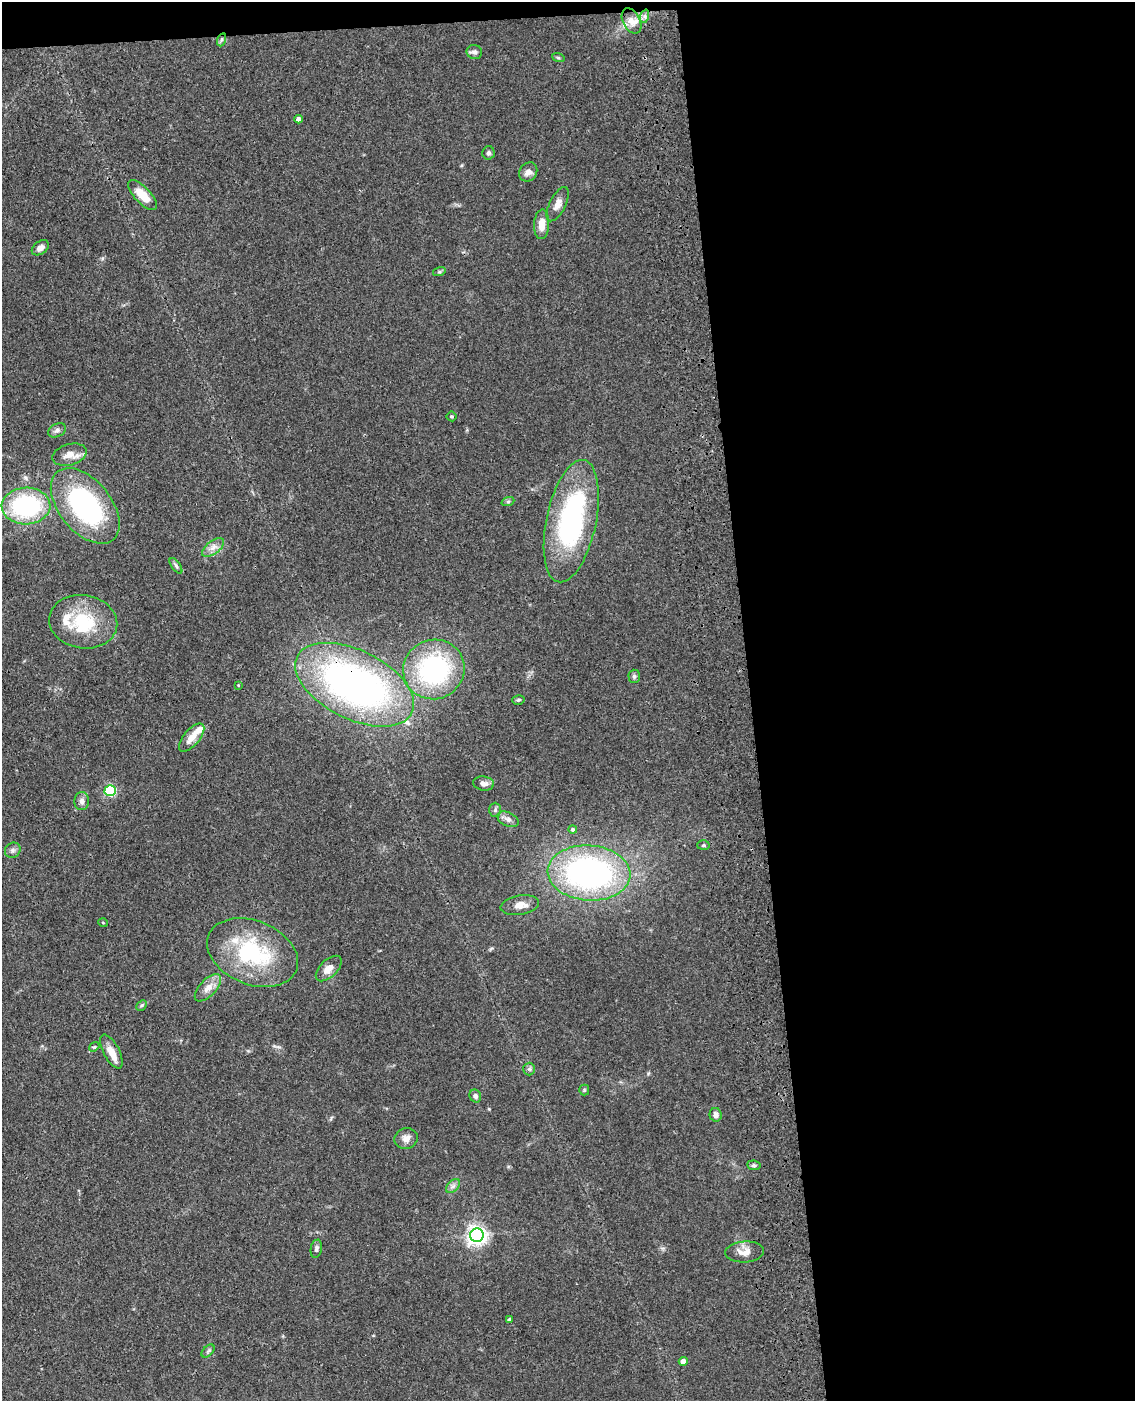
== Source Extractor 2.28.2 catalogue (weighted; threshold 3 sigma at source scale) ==
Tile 4 of 4 x 3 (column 4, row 1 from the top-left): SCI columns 3517-4649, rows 3049-4447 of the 4768 x 4591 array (HDU 1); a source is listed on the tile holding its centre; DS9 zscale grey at full resolution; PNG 1137 x 1403 px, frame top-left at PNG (2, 2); each listed source drawn as its Kron ellipse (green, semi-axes under 4 px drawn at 4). Shown black and unused: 35% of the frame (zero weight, under 3 of 4 exposures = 6% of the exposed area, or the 3 px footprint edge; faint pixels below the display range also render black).
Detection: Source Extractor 2.28.2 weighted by HDU 2 'WHT'; one run over the whole footprint, this tile lists its part. Background 0.103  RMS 0.0062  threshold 0.0278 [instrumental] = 3 sigma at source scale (4.5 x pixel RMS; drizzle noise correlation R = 1.50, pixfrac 1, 0.05/0.05 arcsec/px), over >= 5 px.
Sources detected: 63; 4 inside a brighter listed object's ellipse — not listed separately; the other 59 listed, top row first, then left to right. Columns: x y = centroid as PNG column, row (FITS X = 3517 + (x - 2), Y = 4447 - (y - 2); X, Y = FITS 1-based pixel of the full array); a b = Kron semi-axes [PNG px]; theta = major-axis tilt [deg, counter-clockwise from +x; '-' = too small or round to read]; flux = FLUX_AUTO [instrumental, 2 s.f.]
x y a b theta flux
645 16 7 4 72 1.4
631 21 14 8 -62 5.2
221 40 7 4 71 1.1
474 52 8 7 - 2.1
558 57 6 4 -20 0.81
298 119 4 4 - 2.5
488 153 6 6 - 1.4
528 172 10 8 51 3.4
142 195 19 8 -46 11
558 204 19 8 63 4.7
542 224 15 7 87 6.7
40 248 9 6 37 3.2
439 272 6 4 18 0.94
451 416 5 5 - 0.85
57 430 9 6 26 2.1
69 455 17 10 15 6.2
508 501 6 4 19 0.97
26 506 24 18 2 76
85 506 44 26 -51 97
571 521 62 25 78 110
213 547 13 6 37 3.6
176 566 9 4 -54 1.4
83 622 34 26 -9 33
434 669 31 29 26 86
634 676 7 5 -89 1.2
238 685 4 3 - 0.46
355 685 64 34 -26 260
518 700 6 4 14 1
192 738 17 8 49 6.9
484 783 10 7 -8 2.8
110 791 5 5 - 65
82 801 9 7 87 2.8
495 810 7 6 - 1.5
508 819 11 7 -25 2.9
573 829 4 4 - 1
703 845 6 5 - 1.2
13 850 8 7 - 2
589 873 41 27 -4 170
520 905 19 9 10 6
103 923 5 3 - 0.54
252 953 47 32 -22 60
329 968 16 8 44 5.6
208 988 17 8 47 5.6
142 1005 6 4 45 0.94
94 1047 5 4 - 0.83
111 1052 19 8 -61 6.6
529 1069 6 6 - 1.3
584 1090 5 5 - 0.85
475 1096 7 5 -62 1.9
716 1115 7 6 - 2.4
406 1138 12 10 17 3.9
754 1165 7 4 -8 1.2
453 1186 8 5 45 1.8
477 1235 7 6 - 320
316 1249 9 5 78 1.7
744 1252 19 10 4 6.3
509 1319 4 4 - 1
208 1351 8 4 45 1.3
683 1361 4 4 - 5
Overlapping masked pixels (flux is a lower limit): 1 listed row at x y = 355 685